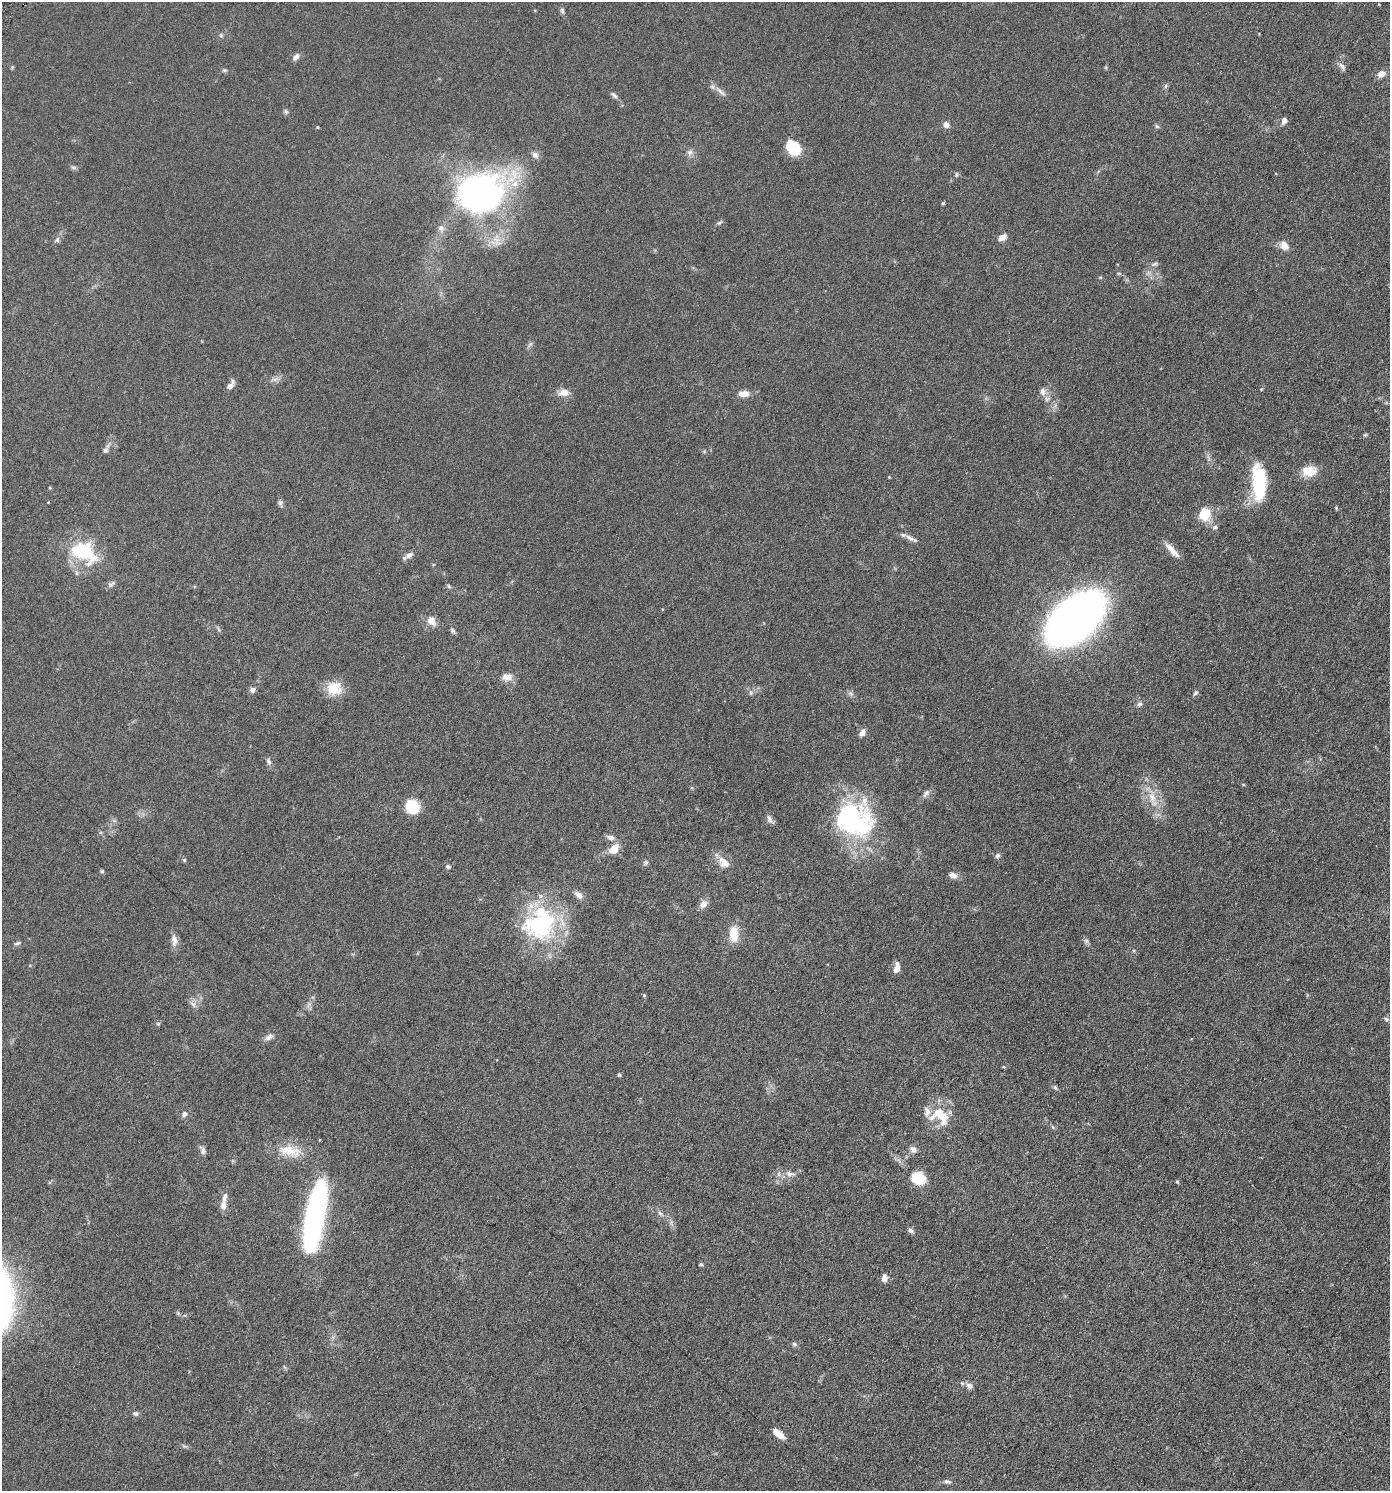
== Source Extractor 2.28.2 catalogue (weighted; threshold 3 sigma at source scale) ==
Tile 6 of 4 x 4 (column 2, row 2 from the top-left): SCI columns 1542-2929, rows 3001-4489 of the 6001 x 5996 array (HDU 1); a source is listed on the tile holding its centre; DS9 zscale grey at full resolution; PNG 1392 x 1493 px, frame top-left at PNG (2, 2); no overlay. Shown black and unused: <1% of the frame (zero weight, under 3 of 6 exposures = <1% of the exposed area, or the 3 px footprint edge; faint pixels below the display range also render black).
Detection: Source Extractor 2.28.2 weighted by HDU 2 'WHT'; one run over the whole footprint, this tile lists its part. Background 0.0567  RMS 0.0059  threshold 0.0242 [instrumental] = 3 sigma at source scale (4.09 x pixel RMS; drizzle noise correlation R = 1.36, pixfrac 0.8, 0.05/0.05 arcsec/px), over >= 5 px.
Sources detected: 115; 2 inside a brighter object's white glare — not listed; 3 inside a brighter listed object's ellipse — not listed separately; the other 110 listed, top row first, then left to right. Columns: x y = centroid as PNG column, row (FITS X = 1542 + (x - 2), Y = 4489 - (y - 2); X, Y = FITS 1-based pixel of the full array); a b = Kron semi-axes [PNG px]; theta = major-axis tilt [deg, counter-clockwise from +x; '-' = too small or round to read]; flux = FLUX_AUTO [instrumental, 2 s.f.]
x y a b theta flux
562 11 9 5 -73 1.1
221 35 6 5 - 0.79
296 57 10 7 50 2
1342 66 12 6 -50 1.9
224 70 7 5 6 0.78
1381 74 9 7 23 3.6
720 91 21 4 -42 2.5
614 95 11 5 -47 1.4
286 112 7 6 - 1
1284 121 9 6 67 2
946 125 7 6 - 2.7
1157 126 7 5 -23 0.82
317 127 4 3 - 0.43
793 148 17 13 -45 14
690 152 9 7 47 1.9
535 155 10 8 -47 2.2
73 167 8 4 7 0.96
956 174 6 5 - 0.92
480 194 34 27 20 210
943 203 4 4 - 0.74
719 223 8 4 30 0.87
441 228 11 9 -80 2.8
1002 237 12 8 31 2.7
57 240 7 6 - 1.3
1284 246 12 9 -52 4.2
1154 264 9 5 26 1.2
530 344 11 4 50 1.2
275 379 11 5 25 1.9
230 385 13 6 53 2.6
1043 392 11 7 -83 2.7
563 393 16 10 7 4.1
744 394 13 7 0 4.4
1365 435 6 5 - 0.66
105 450 8 6 56 1.5
1309 471 18 13 5 8.5
889 477 3 3 - 0.42
1259 486 37 15 -86 30
280 503 11 5 -73 1.3
1205 514 14 12 77 11
1215 527 7 5 18 1.1
909 538 15 6 -29 2.5
1172 550 22 7 -48 5
83 552 39 24 -27 30
409 555 11 7 28 2.4
111 584 13 5 37 1.6
449 586 6 4 -59 0.72
1075 618 42 24 41 510
431 621 11 9 -57 4.5
453 631 8 5 -69 1.1
507 677 14 10 2 3.8
334 688 19 16 1 10
252 690 8 7 - 1.6
751 693 8 6 -90 1.3
1195 693 8 5 53 1.1
851 694 7 4 -19 1.1
1139 704 8 6 3 1.2
862 732 10 7 68 2.3
268 761 9 6 -64 1.5
692 787 5 3 - 0.58
926 793 12 7 50 2
1152 799 26 10 -74 9.3
413 807 15 14 - 13
769 819 11 6 -65 1.7
854 819 47 39 -23 69
610 837 9 7 -17 2.2
614 849 10 7 43 7.6
997 856 8 6 46 1.2
184 860 6 5 - 0.69
646 862 7 6 - 1.1
723 862 18 11 -46 5.3
448 867 7 6 - 1
102 871 5 4 - 0.73
953 875 10 7 -13 2.8
578 895 12 7 -36 2.5
703 904 11 8 49 3
540 924 48 41 44 60
734 934 20 11 -89 8.9
174 940 16 8 -87 3.3
1086 941 6 6 - 1.2
17 943 8 4 18 0.93
897 968 13 6 76 3.5
644 995 4 4 - 0.62
193 1004 11 6 -50 2
309 1004 9 5 59 1.6
1386 1019 7 5 -9 0.99
158 1023 6 4 1 0.67
269 1037 13 7 34 2.2
1004 1067 5 3 - 0.44
619 1075 4 4 - 0.83
1055 1088 7 5 -68 0.87
185 1114 8 7 - 1.7
940 1116 30 21 -33 14
1053 1127 6 4 -70 0.63
203 1150 13 5 -66 1.7
913 1150 10 9 - 2.3
290 1151 38 15 -10 12
790 1174 13 7 -10 3.2
918 1178 13 11 -25 16
1177 1181 4 3 - 0.76
223 1206 12 7 83 3.1
315 1211 44 16 76 93
660 1213 8 4 -45 1.2
911 1231 8 6 -47 1.5
701 1264 4 4 - 1
884 1278 9 6 -90 2.6
794 1344 7 5 -18 1.1
969 1386 9 7 -27 2.5
135 1413 9 6 -29 1.1
778 1434 15 6 -38 5.4
947 1482 11 6 -12 1.5